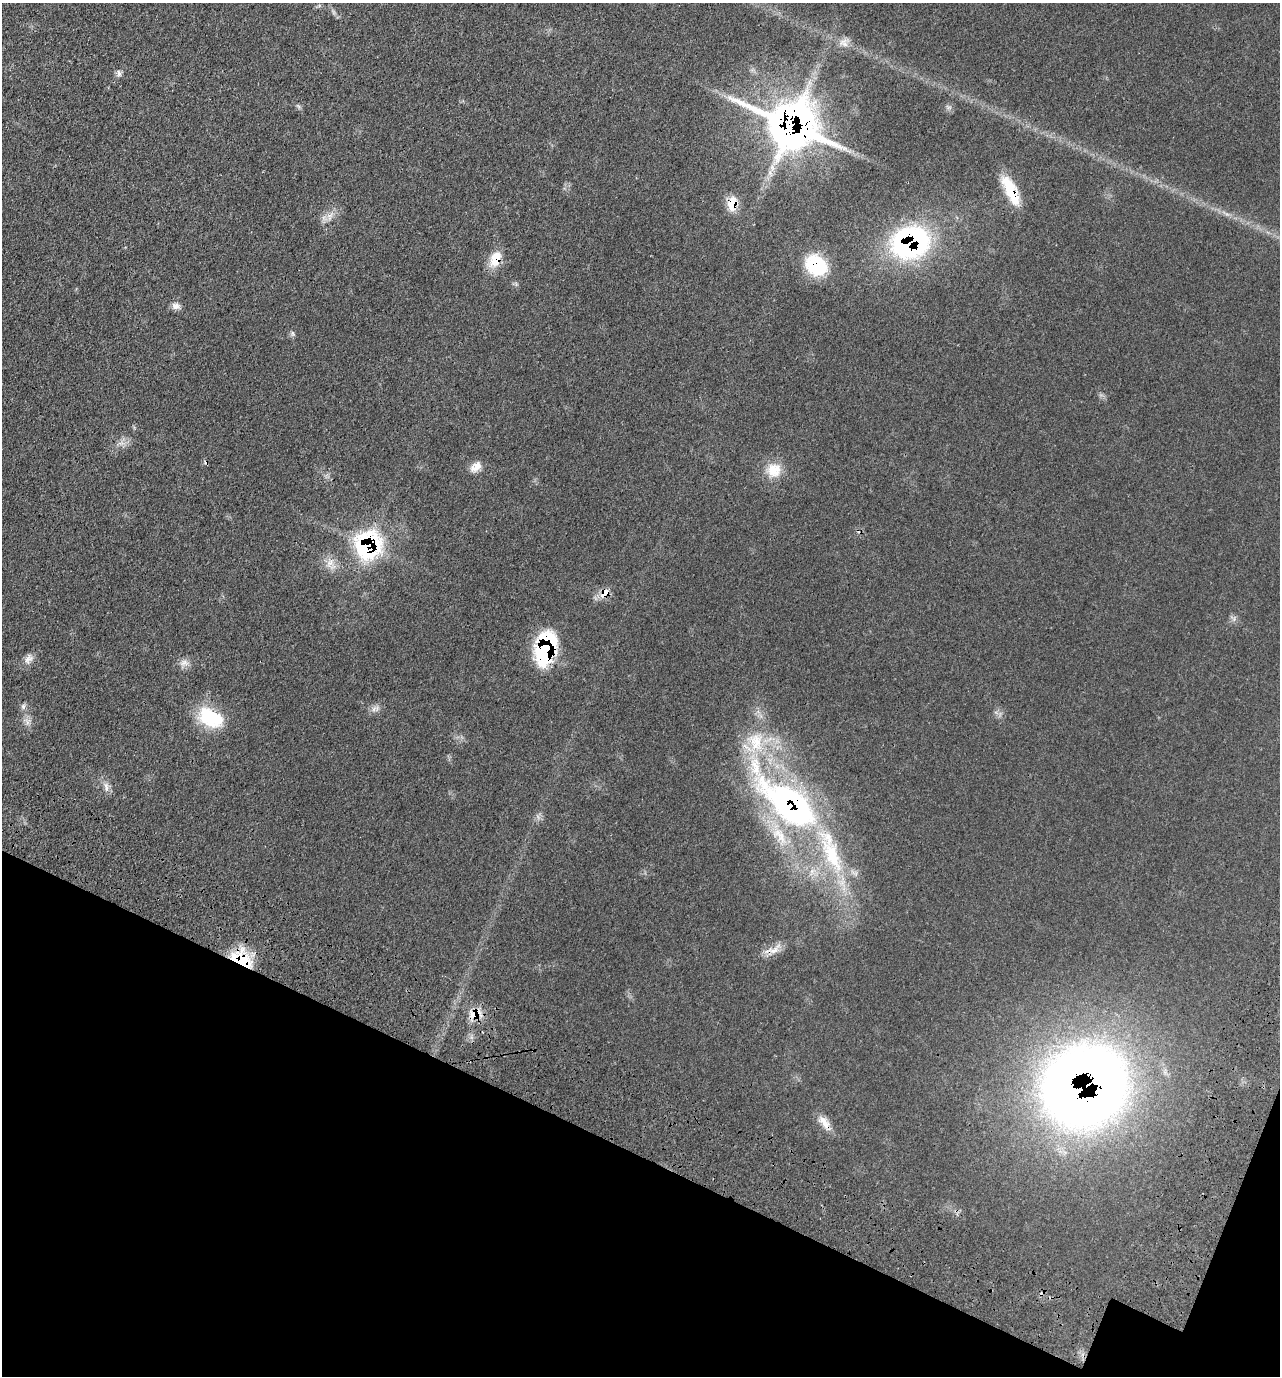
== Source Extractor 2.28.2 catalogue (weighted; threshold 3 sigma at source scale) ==
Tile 15 of 4 x 4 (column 3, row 4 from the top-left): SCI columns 2842-4119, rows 145-1518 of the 5809 x 5792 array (HDU 1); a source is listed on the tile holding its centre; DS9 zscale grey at full resolution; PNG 1282 x 1378 px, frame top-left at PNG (2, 3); no overlay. Shown black and unused: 18% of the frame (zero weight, under 3 of 4 exposures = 9% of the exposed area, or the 3 px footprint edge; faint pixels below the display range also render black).
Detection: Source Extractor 2.28.2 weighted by HDU 2 'WHT'; one run over the whole footprint, this tile lists its part. Background 0.0661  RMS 0.005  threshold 0.0226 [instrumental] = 3 sigma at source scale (4.5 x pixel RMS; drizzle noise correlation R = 1.50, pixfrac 1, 0.05/0.05 arcsec/px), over >= 5 px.
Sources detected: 36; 1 inside a brighter object's white glare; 2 cosmic-ray / hot-pixel residue — not listed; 3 inside a brighter listed object's ellipse — not listed separately; the other 30 listed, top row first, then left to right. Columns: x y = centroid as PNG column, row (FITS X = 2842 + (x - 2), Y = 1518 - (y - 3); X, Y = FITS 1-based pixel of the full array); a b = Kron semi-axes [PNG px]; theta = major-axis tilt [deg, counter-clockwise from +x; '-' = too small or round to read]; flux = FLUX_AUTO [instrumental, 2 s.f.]
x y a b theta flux
844 42 14 8 -69 3.2
119 73 9 5 -84 1.5
949 107 7 4 18 0.95
791 125 22 17 -22 1100
1011 191 34 11 -65 20
732 203 16 10 79 8.4
330 216 13 7 71 3.2
910 242 32 27 21 110
495 259 20 13 72 9.6
816 265 24 19 -43 29
176 306 10 8 -21 2.7
476 467 16 9 39 4.4
774 470 21 19 37 10
368 545 14 13 - 110
330 562 10 6 41 2.9
605 593 13 9 45 5.3
545 649 25 15 79 85
29 659 15 9 50 3.2
184 663 13 9 1 3.1
23 706 8 5 83 1.3
374 709 7 4 71 1.3
211 717 31 19 -29 26
27 722 8 5 90 1.7
106 787 16 5 -78 2.4
789 803 98 37 -40 160
774 950 13 7 36 4.1
242 959 29 17 -33 23
475 1014 21 14 21 7.5
1075 1094 91 56 -51 390
825 1123 26 8 -55 5.5
Overlapping masked pixels (flux is a lower limit): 14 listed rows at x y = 791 125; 1011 191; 732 203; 910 242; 495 259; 816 265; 368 545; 605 593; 545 649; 789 803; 242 959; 475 1014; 1075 1094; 825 1123
Unlisted compact peaks at least as high as the median listed source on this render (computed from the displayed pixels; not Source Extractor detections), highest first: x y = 292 333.